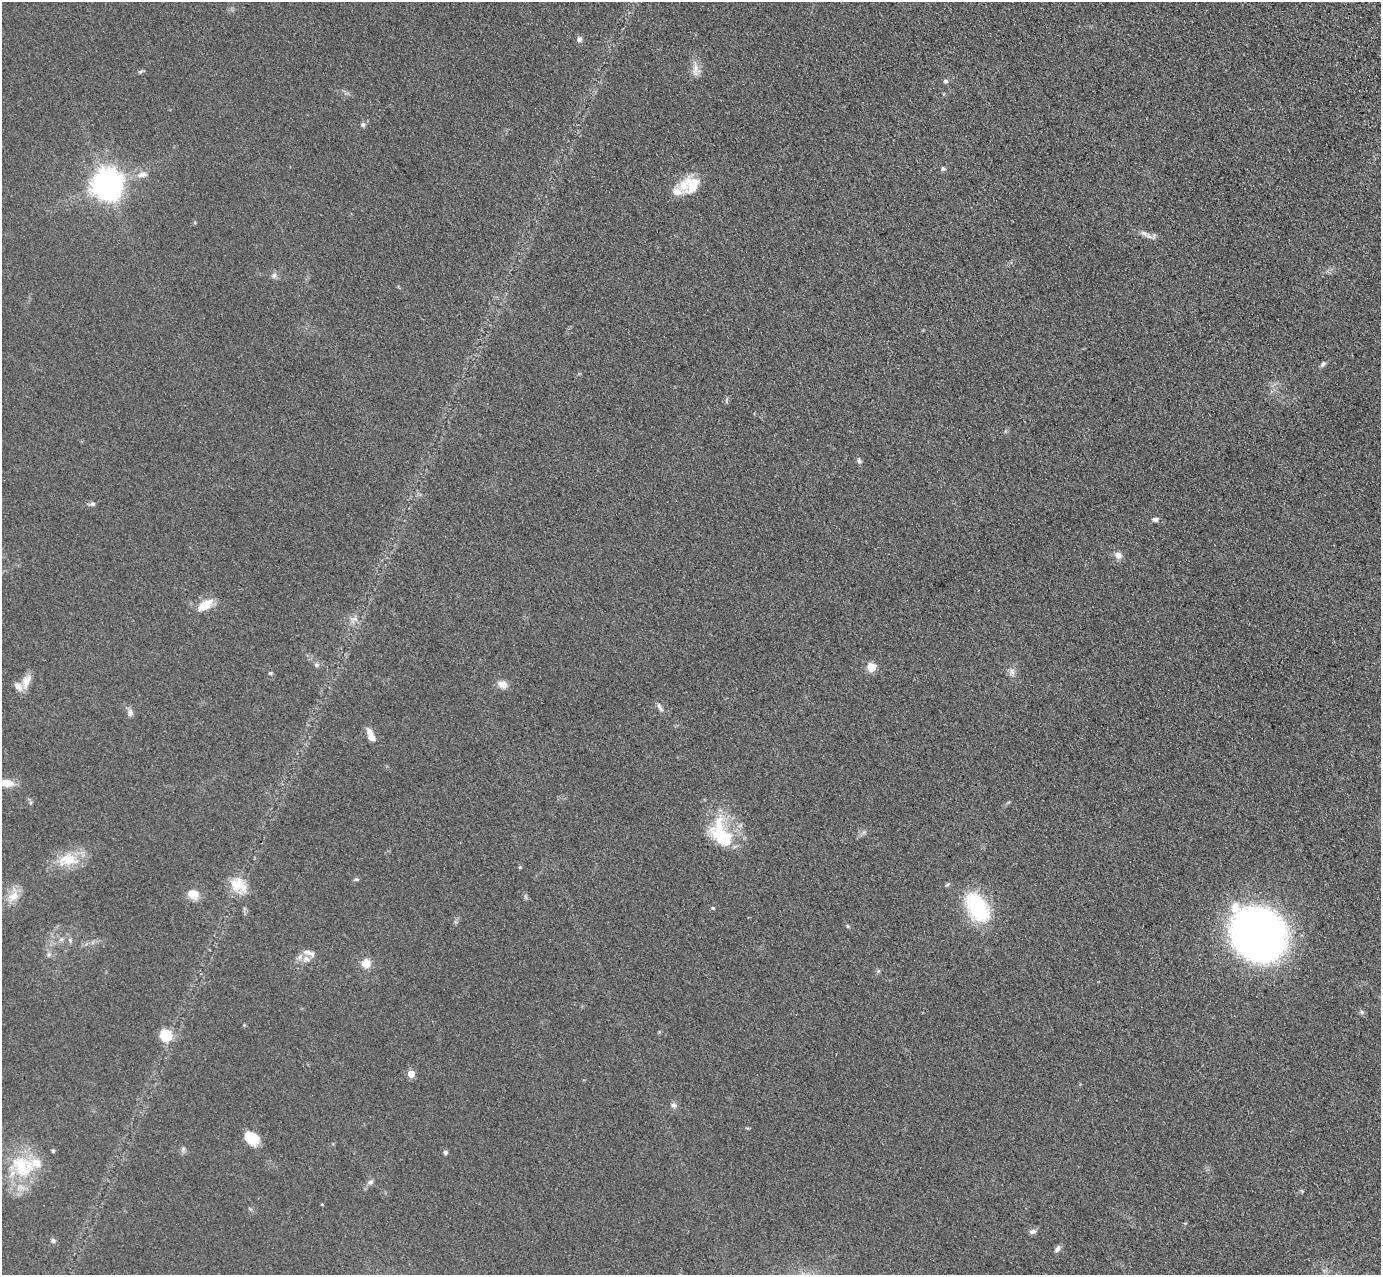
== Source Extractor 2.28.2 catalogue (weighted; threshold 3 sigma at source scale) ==
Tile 10 of 4 x 4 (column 2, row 3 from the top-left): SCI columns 1492-2870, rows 1487-2759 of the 5741 x 5645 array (HDU 1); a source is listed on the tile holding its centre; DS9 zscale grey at full resolution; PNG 1383 x 1277 px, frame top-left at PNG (2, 2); no overlay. Shown black and unused: <1% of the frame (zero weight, under 3 of 4 exposures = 6% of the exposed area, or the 3 px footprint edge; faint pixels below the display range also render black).
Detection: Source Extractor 2.28.2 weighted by HDU 2 'WHT'; one run over the whole footprint, this tile lists its part. Background 0.119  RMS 0.0088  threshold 0.0394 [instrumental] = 3 sigma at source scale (4.5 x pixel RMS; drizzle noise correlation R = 1.50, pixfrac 1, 0.05/0.05 arcsec/px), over >= 5 px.
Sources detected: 69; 2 inside a brighter object's white glare — not listed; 5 inside a brighter listed object's ellipse — not listed separately; the other 62 listed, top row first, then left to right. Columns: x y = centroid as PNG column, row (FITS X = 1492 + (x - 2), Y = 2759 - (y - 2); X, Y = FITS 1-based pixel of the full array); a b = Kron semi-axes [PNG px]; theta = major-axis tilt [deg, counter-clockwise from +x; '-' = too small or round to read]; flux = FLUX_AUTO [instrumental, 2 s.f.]
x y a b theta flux
579 39 6 6 - 3.2
696 69 23 10 -87 8.2
140 72 8 4 31 1.4
945 81 6 5 - 1.9
363 125 7 5 -75 1.9
943 169 5 5 - 1.8
142 175 17 8 9 6.8
107 182 9 7 -10 770
692 184 24 20 -90 19
1148 236 13 6 -34 4.4
274 275 9 5 63 2.5
1323 364 8 5 48 2.2
726 400 9 3 79 1.1
859 461 7 5 -90 2
92 504 8 6 14 2.4
1155 519 8 5 0 2.7
1118 555 9 8 - 4.9
205 605 21 11 31 15
354 619 13 6 17 4.7
316 665 7 6 - 2
871 667 5 5 - 30
1012 672 13 8 -85 4.7
270 673 5 4 - 1.4
26 681 20 10 71 9.3
502 684 14 10 -23 6.1
660 707 15 5 -60 2.9
130 713 10 7 -75 3.8
371 735 16 7 -64 8.3
5 783 19 9 -3 13
719 832 38 23 -88 44
68 860 30 18 5 24
520 867 5 4 - 0.91
356 879 7 5 1 1.5
238 885 25 16 -41 19
193 894 14 11 -27 10
13 896 19 12 24 12
526 897 7 4 -71 1.5
977 907 28 17 -60 83
713 908 5 5 - 1
847 926 6 3 -70 0.97
1258 934 43 37 -62 590
61 939 7 5 43 2.2
70 940 5 5 - 1.3
49 955 7 5 69 2.2
306 959 11 8 -9 5.8
366 963 10 10 - 10
878 971 6 4 47 1.3
1362 1012 8 5 -72 1.7
166 1035 12 11 - 23
411 1074 5 5 - 18
673 1105 8 7 - 2.9
252 1138 17 13 -41 18
183 1149 7 6 - 2.2
53 1151 4 4 - 1.5
445 1152 5 4 - 2.6
22 1167 35 29 -38 53
370 1182 8 6 20 2.6
1302 1191 5 4 - 1
322 1204 4 3 - 0.65
1033 1231 10 6 12 2.7
53 1241 6 6 - 1.9
1057 1249 9 5 57 3.1
Isophote crosses this tile's border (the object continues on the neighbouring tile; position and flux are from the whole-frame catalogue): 1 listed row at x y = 5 783